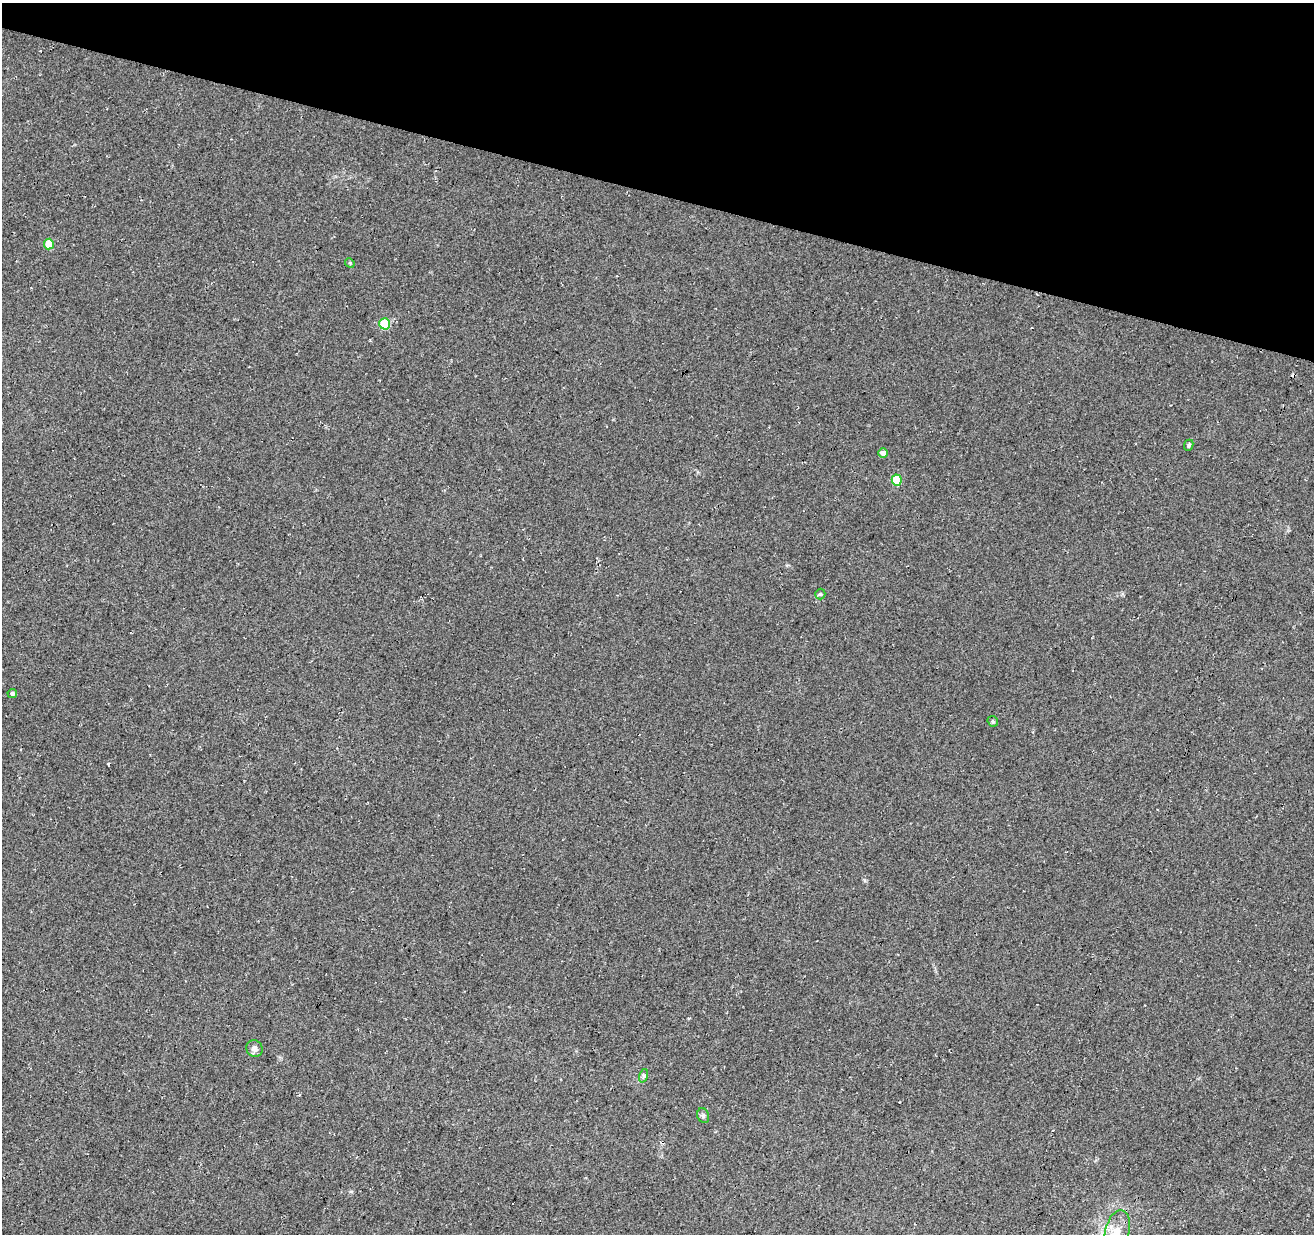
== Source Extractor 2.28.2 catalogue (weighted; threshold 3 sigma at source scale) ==
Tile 2 of 4 x 4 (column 2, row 1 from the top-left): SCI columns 1322-2633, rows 3977-5208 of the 5258 x 5429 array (HDU 1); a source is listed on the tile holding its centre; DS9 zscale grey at full resolution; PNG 1316 x 1236 px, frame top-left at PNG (2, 3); each listed source drawn as its Kron ellipse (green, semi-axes under 4 px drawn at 4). Shown black and unused: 16% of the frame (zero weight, under 3 of 4 exposures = <1% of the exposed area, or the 3 px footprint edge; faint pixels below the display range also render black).
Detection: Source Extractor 2.28.2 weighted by HDU 2 'WHT'; one run over the whole footprint, this tile lists its part. Background 0.0339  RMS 0.0092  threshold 0.0414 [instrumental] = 3 sigma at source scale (4.5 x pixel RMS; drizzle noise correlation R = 1.50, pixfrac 1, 0.0396/0.0396 arcsec/px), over >= 5 px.
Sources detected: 13; all 13 listed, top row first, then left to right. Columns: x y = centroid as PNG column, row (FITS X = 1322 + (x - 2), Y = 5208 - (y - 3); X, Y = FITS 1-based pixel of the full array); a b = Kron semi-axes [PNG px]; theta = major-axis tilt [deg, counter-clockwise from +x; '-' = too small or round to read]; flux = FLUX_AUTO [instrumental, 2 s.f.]
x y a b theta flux
49 244 5 5 - 19
350 263 5 4 - 1
385 324 6 5 - 42
1189 445 5 4 - 1.7
883 453 5 4 - 5.8
897 480 5 5 - 33
820 594 5 5 - 1.3
12 693 5 4 - 2.1
993 721 6 5 - 1.3
255 1049 8 8 - 4.4
643 1076 7 4 71 1.7
703 1116 8 5 -70 2
1117 1231 21 12 76 16
Isophote crosses this tile's border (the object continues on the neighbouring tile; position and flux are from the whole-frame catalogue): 1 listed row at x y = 1117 1231